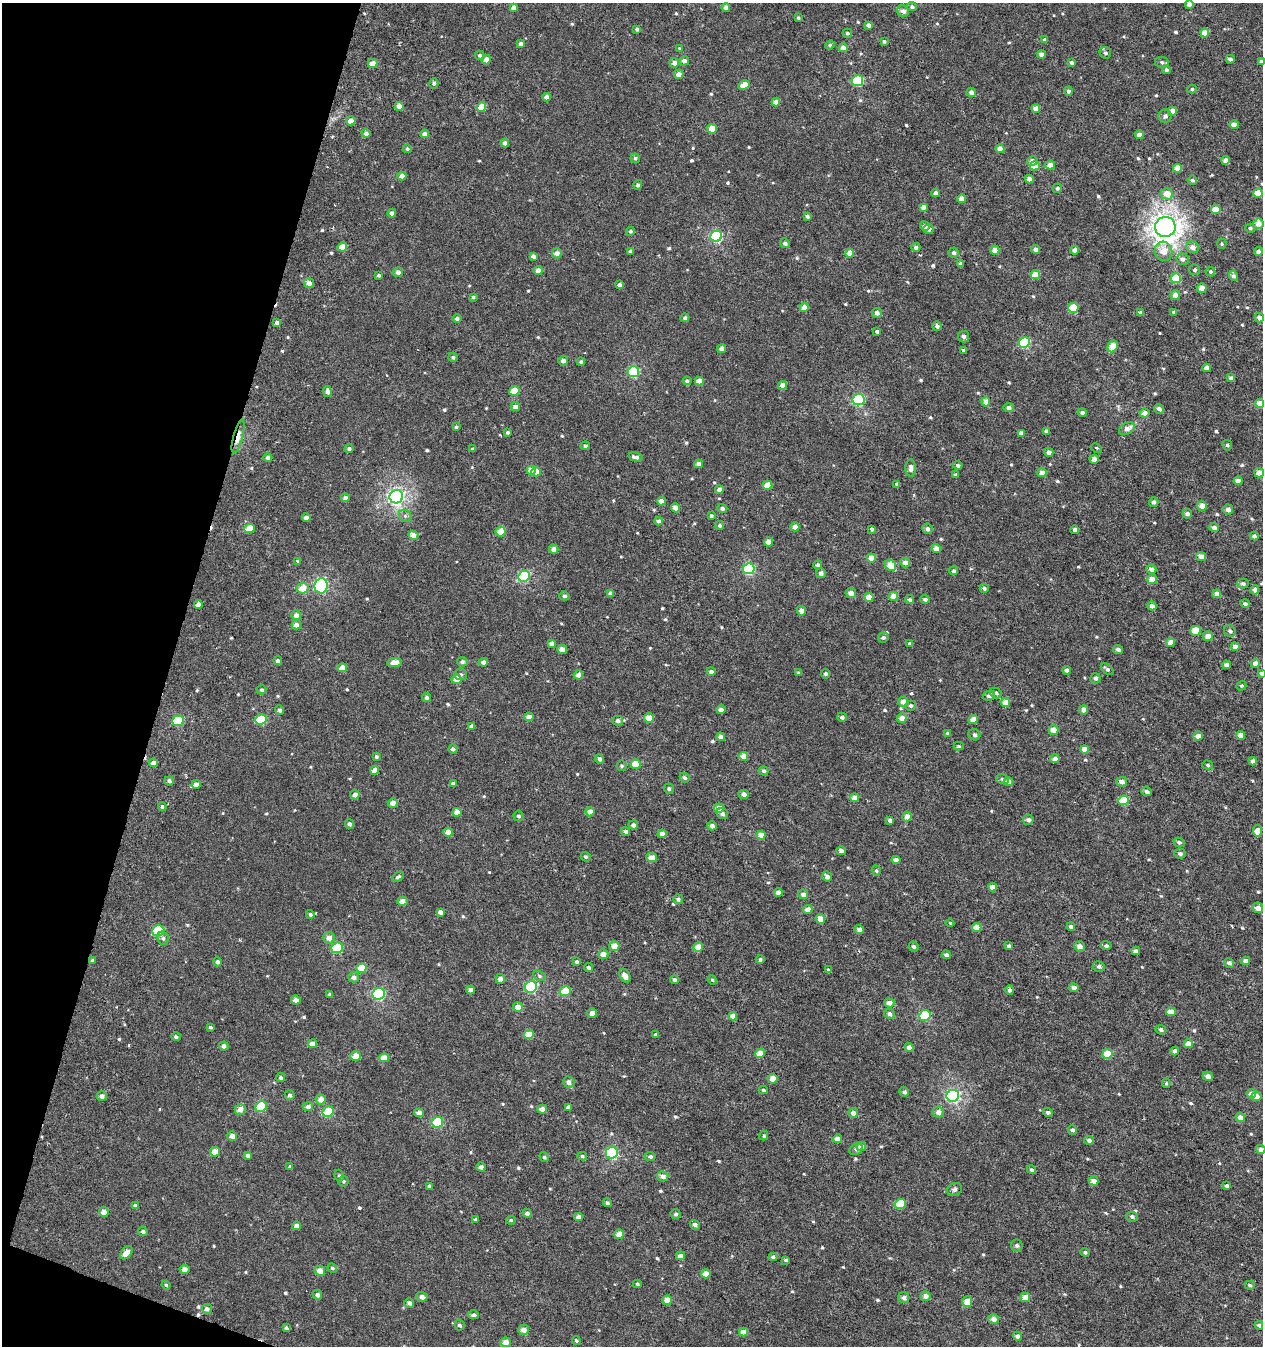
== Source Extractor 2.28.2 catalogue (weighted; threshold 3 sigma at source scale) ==
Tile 9 of 4 x 4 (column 1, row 3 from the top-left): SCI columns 292-1552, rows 1403-2746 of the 5616 x 5441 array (HDU 1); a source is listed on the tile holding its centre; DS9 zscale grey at full resolution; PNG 1265 x 1348 px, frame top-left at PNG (2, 3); each listed source drawn as its Kron ellipse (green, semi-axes under 4 px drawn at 4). Shown black and unused: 14% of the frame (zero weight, under 3 of 6 exposures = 3% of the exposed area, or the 3 px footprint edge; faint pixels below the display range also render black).
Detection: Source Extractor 2.28.2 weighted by HDU 2 'WHT'; one run over the whole footprint, this tile lists its part. Background 3.16e-04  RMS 0.0012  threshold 0.00471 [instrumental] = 3 sigma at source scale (4.09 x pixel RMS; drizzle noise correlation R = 1.36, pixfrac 0.8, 0.0396/0.0396 arcsec/px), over >= 5 px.
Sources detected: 637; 3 cosmic-ray / hot-pixel residue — neither listed nor drawn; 2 inside a brighter listed object's ellipse — not listed separately; of the other 632, all 500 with FLUX_AUTO >= 0.155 (the completeness limit of this list) listed and drawn (132 fainter detections not listed), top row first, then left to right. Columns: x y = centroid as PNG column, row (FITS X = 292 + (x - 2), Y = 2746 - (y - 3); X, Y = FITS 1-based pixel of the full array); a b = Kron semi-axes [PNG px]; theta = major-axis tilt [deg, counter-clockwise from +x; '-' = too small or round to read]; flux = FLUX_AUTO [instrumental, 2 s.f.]
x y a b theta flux
1189 5 4 4 - 0.54
912 7 5 4 - 0.26
513 8 4 4 - 0.7
726 8 4 4 - 0.54
903 11 6 5 - 0.49
798 18 3 3 - 0.17
868 25 4 4 - 0.43
637 29 4 4 - 0.21
847 33 5 4 - 0.21
1205 33 4 4 - 1.2
1044 40 4 4 - 0.24
884 41 4 3 - 0.18
521 44 4 4 - 0.34
830 45 5 4 - 0.15
680 48 4 4 - 0.16
843 48 4 4 - 0.8
1105 53 6 5 - 0.27
1041 54 4 4 - 0.6
480 55 5 4 - 0.23
1230 59 4 4 - 0.35
486 60 5 4 - 0.78
684 61 5 4 - 0.45
1162 62 7 5 -9 0.25
1262 62 4 4 - 0.55
373 63 5 4 - 0.93
674 63 5 5 - 0.56
1071 63 4 4 - 0.22
1166 70 4 4 - 0.24
679 74 5 4 - 0.62
857 81 6 5 - 7.6
434 83 5 4 - 0.24
744 85 6 4 30 1.2
1192 89 5 4 - 0.17
1068 91 4 4 - 0.26
971 92 5 4 - 0.38
546 97 4 4 - 0.47
776 102 4 4 - 1
399 106 4 4 - 0.67
481 107 5 4 - 1.7
1036 108 4 4 - 0.78
1172 111 4 4 - 0.84
1165 116 6 6 - 0.39
351 121 5 4 - 0.78
1234 125 4 4 - 1.1
712 129 5 4 - 1.9
366 133 4 4 - 0.43
425 134 4 4 - 0.61
1139 135 4 4 - 0.62
505 143 4 4 - 0.4
407 149 4 4 - 0.21
1000 149 4 4 - 0.78
635 158 5 4 - 0.25
1225 160 4 4 - 0.49
1032 161 5 5 - 0.64
1050 165 5 4 - 0.76
1035 166 5 4 - 1.8
1178 168 4 4 - 1
402 176 4 4 - 0.64
1029 179 4 4 - 0.7
1192 180 5 4 - 0.21
638 185 5 4 - 0.22
1057 188 5 4 - 0.23
936 193 4 4 - 0.29
1258 193 4 4 - 1.6
1167 194 6 5 - 1.3
962 199 4 4 - 0.77
923 207 4 4 - 0.53
1216 209 5 4 - 1.7
392 213 4 4 - 0.4
807 216 4 3 - 0.25
1258 224 5 5 - 0.82
925 226 5 4 - 0.4
1165 227 10 10 - 83
1250 228 5 4 - 0.19
928 229 5 5 - 0.37
630 231 4 4 - 0.2
716 236 6 5 - 11
785 243 5 4 - 0.31
1222 244 5 4 - 0.16
342 247 5 4 - 1.6
916 247 4 4 - 0.29
1193 247 6 5 - 0.62
1036 249 4 4 - 0.46
995 250 4 4 - 0.89
1075 250 4 4 - 0.48
630 251 4 3 - 0.24
1163 251 9 9 - 1.1
1258 251 4 4 - 0.41
557 253 5 5 - 0.6
850 253 4 4 - 1.2
953 253 5 5 - 0.3
533 256 4 4 - 0.36
1182 259 6 5 - 0.42
960 264 4 3 - 0.23
538 270 4 4 - 0.76
1195 270 5 5 - 0.21
398 272 5 5 - 0.46
1210 272 5 5 - 0.22
379 275 3 3 - 0.21
1035 275 4 4 - 1.4
1233 276 5 4 - 0.28
1176 278 5 5 - 3.8
309 283 5 5 - 0.54
619 285 4 4 - 0.4
1202 288 5 4 - 0.76
1175 295 5 4 - 0.52
473 297 4 4 - 0.18
804 308 4 4 - 0.92
1073 308 5 5 - 3.5
1174 312 4 3 - 0.23
877 313 5 5 - 0.45
1141 313 4 4 - 0.26
685 318 4 4 - 0.24
1259 318 5 4 - 0.61
457 319 4 4 - 0.27
277 323 4 4 - 0.47
937 326 5 4 - 0.32
877 331 4 4 - 0.22
964 336 6 5 - 0.35
1024 343 6 5 - 7.8
1112 346 6 4 66 2
722 348 4 4 - 0.41
963 350 4 3 - 0.17
453 357 4 4 - 0.18
563 361 5 5 - 0.54
581 362 4 4 - 0.2
1207 368 4 4 - 0.78
633 372 6 5 - 8.1
1231 378 4 4 - 0.36
687 381 4 4 - 0.25
699 381 4 4 - 0.79
783 385 4 4 - 0.77
327 391 6 4 -80 0.51
514 391 5 4 - 2.4
859 400 6 5 - 11
986 402 4 4 - 0.98
1259 403 4 4 - 1.3
515 406 4 4 - 0.41
1009 408 5 4 - 0.44
1159 409 5 4 - 0.35
1082 412 4 4 - 0.3
1145 413 5 4 - 0.75
456 427 4 4 - 0.17
1127 428 8 5 27 0.59
1047 431 4 3 - 0.4
508 432 4 3 - 0.19
1021 433 4 4 - 0.43
238 436 17 5 75 1.3
1227 445 5 4 - 0.2
585 446 5 4 - 0.21
1096 448 6 4 -27 0.17
349 449 4 4 - 0.29
473 449 4 3 - 0.25
1049 452 4 4 - 0.38
636 457 7 4 -14 0.4
268 458 4 4 - 0.35
1094 459 4 4 - 0.7
698 464 4 4 - 0.52
958 465 4 4 - 0.25
911 468 9 5 -89 0.48
531 470 4 4 - 1
536 472 5 4 - 1.4
1042 473 4 4 - 0.87
1259 473 5 4 - 1.1
955 475 4 4 - 0.16
1238 481 4 4 - 0.62
897 484 4 3 - 0.27
767 485 5 4 - 1.4
719 490 4 4 - 0.59
396 497 7 6 - 30
345 498 4 4 - 0.43
661 501 4 4 - 0.74
1154 502 5 4 - 0.35
1202 506 5 5 - 0.78
676 508 4 4 - 0.88
722 508 5 4 - 0.27
1228 509 5 5 - 0.56
1187 514 5 4 - 0.38
405 516 6 5 - 0.24
711 516 4 3 - 0.2
306 518 4 4 - 0.49
659 521 4 4 - 0.42
720 525 4 4 - 0.2
795 527 4 4 - 0.59
249 528 5 4 - 2.1
1214 528 4 4 - 0.45
872 529 4 3 - 0.43
927 529 5 5 - 0.38
1075 530 4 4 - 0.43
501 531 5 5 - 1.5
413 535 5 4 - 0.81
1254 536 4 4 - 0.27
769 542 4 4 - 0.73
936 548 4 4 - 0.69
554 549 5 4 - 0.66
1201 556 5 4 - 0.5
871 558 4 4 - 0.81
297 561 4 3 - 0.21
905 563 5 5 - 0.73
818 565 4 4 - 0.27
891 565 6 5 - 1.8
749 569 6 5 - 8.7
1151 569 5 4 - 0.57
954 571 4 4 - 0.21
821 573 5 4 - 0.33
524 576 6 5 - 8.8
1152 579 5 4 - 1.1
1243 584 5 5 - 0.27
321 586 8 6 83 15
302 588 6 5 - 1.5
984 588 4 4 - 0.23
1255 590 4 4 - 0.49
851 593 5 4 - 0.63
610 594 4 4 - 0.52
1217 594 4 4 - 0.68
564 596 5 4 - 0.26
893 596 4 4 - 0.86
869 597 4 4 - 1.2
925 599 4 4 - 0.28
910 600 4 4 - 0.2
198 604 4 4 - 0.54
1245 604 5 4 - 0.27
1152 606 5 4 - 0.42
801 611 5 4 - 0.74
296 615 5 5 - 0.55
296 625 5 4 - 0.59
1195 631 5 5 - 2.3
1230 631 6 5 - 0.37
1208 636 5 5 - 0.81
883 637 5 5 - 0.25
1170 642 4 4 - 0.82
551 644 4 4 - 0.55
909 644 4 4 - 0.22
1235 647 4 4 - 0.81
562 649 5 4 - 0.74
1118 649 5 4 - 0.32
278 661 4 4 - 0.31
394 662 7 4 8 1
462 662 5 5 - 0.25
483 662 4 4 - 0.47
1255 663 4 4 - 0.47
1226 665 4 4 - 0.53
342 668 5 4 - 0.99
1107 669 7 4 -40 0.27
1067 670 4 4 - 0.42
711 672 4 4 - 0.36
799 673 4 3 - 0.26
1261 673 4 3 - 0.27
461 674 6 6 - 0.24
826 674 4 4 - 0.31
578 675 4 4 - 0.5
1095 678 5 5 - 0.32
457 679 5 4 - 1.2
1241 686 5 4 - 0.19
262 690 5 4 - 0.23
996 693 6 5 - 0.3
989 696 6 5 - 0.38
427 697 4 4 - 0.31
903 702 5 5 - 0.76
1006 702 4 4 - 1.1
911 706 5 5 - 0.26
280 710 5 4 - 0.3
721 710 4 4 - 0.52
1083 710 4 4 - 0.68
529 717 4 4 - 0.65
842 717 5 4 - 0.29
649 718 5 4 - 2
902 718 5 4 - 0.9
261 719 6 5 - 4.2
973 719 4 4 - 0.84
178 721 6 5 - 5.7
618 721 5 5 - 0.32
472 726 4 3 - 0.29
1054 730 5 4 - 1.1
948 733 4 4 - 0.24
974 735 6 5 - 0.25
1241 735 4 4 - 0.84
1198 736 4 4 - 0.65
721 737 4 4 - 0.46
959 746 5 4 - 0.17
453 749 5 4 - 0.27
1084 749 4 4 - 1.1
744 756 4 4 - 1.2
376 757 4 4 - 0.2
599 759 5 4 - 0.3
1055 759 4 4 - 0.64
1253 761 4 4 - 0.44
153 763 4 4 - 0.64
635 764 5 4 - 2.4
1208 765 5 4 - 0.16
622 766 5 5 - 0.19
375 770 4 4 - 1
764 771 5 4 - 0.24
685 778 5 4 - 0.23
1002 779 6 5 - 0.23
169 781 4 4 - 0.28
1009 782 5 4 - 0.68
1122 782 5 5 - 0.55
453 783 4 4 - 0.25
196 784 5 4 - 0.69
669 789 5 5 - 0.23
1147 792 5 4 - 0.34
744 794 5 4 - 0.55
355 795 4 4 - 0.59
855 798 4 4 - 0.99
1123 800 5 4 - 3
393 803 5 4 - 0.69
162 806 4 4 - 0.21
719 808 5 4 - 1.1
457 812 4 4 - 0.97
590 812 4 4 - 0.84
722 814 6 5 - 0.33
518 816 5 5 - 0.25
907 817 5 4 - 0.73
890 820 4 3 - 0.32
1028 820 5 5 - 0.43
349 824 5 4 - 0.34
633 825 4 4 - 0.39
712 826 5 4 - 0.39
625 831 4 4 - 0.27
1257 831 6 4 84 1.2
448 832 5 4 - 0.87
662 834 4 4 - 0.71
761 835 4 4 - 1.2
1179 842 5 4 - 0.27
841 851 5 4 - 0.37
1180 854 6 5 - 0.24
586 857 5 4 - 0.19
652 857 5 4 - 1
896 860 4 4 - 0.8
876 871 5 4 - 0.18
827 876 5 4 - 0.45
398 877 7 4 36 0.23
993 887 4 4 - 0.83
778 893 4 4 - 0.81
803 894 5 5 - 0.54
678 899 5 5 - 0.27
402 901 5 4 - 0.72
1258 908 5 5 - 0.65
808 909 4 4 - 0.77
440 912 4 4 - 0.43
310 914 4 4 - 0.22
820 919 5 4 - 0.95
950 923 4 4 - 0.15
977 927 4 4 - 1.1
1071 927 4 4 - 0.39
859 929 4 4 - 0.56
158 931 6 5 - 5.9
163 938 7 5 -75 0.25
329 938 6 5 - 0.81
614 946 5 5 - 1.2
1009 946 4 4 - 0.24
1079 946 5 5 - 0.66
1106 946 5 4 - 0.25
698 947 5 4 - 1.2
913 947 5 5 - 0.27
337 948 6 5 - 5
1136 951 4 4 - 0.41
603 954 5 5 - 0.8
946 955 4 4 - 0.28
760 960 4 4 - 0.28
92 961 4 4 - 0.27
1246 961 4 4 - 0.57
218 962 4 4 - 0.3
576 962 4 4 - 0.25
1229 963 5 4 - 0.34
1099 966 6 5 - 0.29
588 967 4 4 - 0.27
361 968 5 4 - 1.9
829 970 4 4 - 0.21
539 976 7 4 -28 0.18
625 976 7 5 -63 0.74
354 977 5 5 - 0.55
500 979 5 4 - 0.62
674 980 4 4 - 0.24
712 980 5 4 - 0.16
531 987 6 5 - 11
1074 988 5 4 - 0.44
470 990 4 4 - 0.42
1010 990 5 4 - 0.27
565 991 5 5 - 3.2
330 994 4 3 - 0.19
379 994 6 5 - 12
296 1000 5 4 - 0.61
889 1003 5 4 - 0.65
518 1007 5 4 - 0.9
1171 1012 5 4 - 1.1
592 1013 5 5 - 0.67
889 1014 5 5 - 0.29
925 1015 6 5 - 5.5
733 1016 4 4 - 0.83
210 1027 4 3 - 0.18
1161 1030 5 4 - 0.31
656 1034 4 3 - 0.22
529 1035 5 4 - 1.6
176 1037 4 4 - 0.25
312 1044 4 4 - 0.78
1188 1044 4 4 - 1.3
224 1046 5 4 - 0.51
909 1047 4 4 - 0.59
1175 1051 4 4 - 0.4
760 1053 5 4 - 1.5
1108 1054 5 5 - 2.6
356 1056 5 5 - 1.1
384 1058 5 4 - 1.2
1208 1076 5 4 - 0.48
281 1077 4 4 - 0.26
773 1079 5 5 - 0.97
569 1082 5 5 - 0.52
1166 1083 5 4 - 0.16
763 1090 4 4 - 0.18
904 1092 5 4 - 0.33
1251 1094 5 4 - 0.86
290 1095 5 4 - 0.27
102 1096 5 5 - 0.45
953 1096 6 6 - 20
1256 1096 5 4 - 1
321 1099 5 5 - 0.79
308 1106 5 4 - 0.43
261 1107 6 5 - 5.4
568 1107 4 4 - 0.51
240 1109 5 5 - 0.7
542 1109 5 4 - 0.62
328 1112 6 5 - 4.8
938 1112 5 5 - 0.5
1048 1112 5 4 - 0.27
419 1113 5 4 - 0.56
853 1113 5 5 - 0.6
1240 1117 5 4 - 0.55
437 1122 6 5 - 6.4
1072 1130 4 4 - 0.27
232 1136 5 4 - 0.69
764 1136 4 4 - 0.16
838 1139 4 4 - 0.87
1089 1140 4 4 - 0.39
861 1146 5 4 - 0.77
856 1149 7 5 32 0.22
1261 1149 5 4 - 0.48
215 1152 5 4 - 1.2
612 1153 6 5 - 9.8
248 1155 4 4 - 0.29
582 1156 5 3 - 0.21
650 1156 5 4 - 0.26
544 1157 5 4 - 0.22
290 1167 4 4 - 0.2
481 1167 4 4 - 0.4
1031 1170 5 4 - 0.22
339 1176 6 4 -73 0.21
663 1176 6 5 - 0.49
343 1181 5 5 - 0.16
1094 1181 5 4 - 0.7
429 1186 4 3 - 0.29
1227 1186 4 4 - 0.35
954 1189 8 6 26 0.27
607 1203 4 4 - 0.25
900 1204 5 5 - 3.4
135 1205 4 4 - 0.17
104 1212 5 5 - 0.79
527 1213 4 4 - 0.34
676 1214 5 5 - 0.22
578 1217 4 4 - 0.54
1132 1217 5 5 - 0.27
475 1219 3 3 - 0.19
511 1220 5 4 - 0.18
695 1225 5 4 - 0.38
296 1226 4 4 - 0.66
143 1231 5 4 - 0.3
619 1234 5 5 - 0.82
1017 1245 6 5 - 0.27
1085 1252 4 4 - 0.21
126 1253 8 5 50 1.1
680 1256 4 4 - 0.67
773 1257 4 4 - 0.25
786 1260 4 3 - 0.17
332 1268 5 4 - 0.18
184 1269 5 4 - 0.6
320 1271 5 5 - 0.92
706 1274 4 4 - 1.1
637 1284 4 4 - 0.19
166 1285 4 4 - 0.16
1250 1285 5 4 - 0.17
317 1295 5 4 - 0.39
926 1296 5 5 - 0.66
422 1297 6 5 - 0.46
904 1297 5 5 - 0.49
1025 1297 5 4 - 1.1
667 1300 4 4 - 1.1
967 1302 5 5 - 1.3
409 1303 5 4 - 0.36
207 1309 5 5 - 0.42
474 1315 5 4 - 0.3
994 1319 5 5 - 0.6
459 1325 5 5 - 0.28
1259 1325 4 3 - 0.26
286 1328 4 3 - 0.27
524 1330 5 5 - 0.73
744 1332 4 4 - 0.75
1017 1336 4 4 - 0.37
576 1340 4 3 - 0.19
506 1342 5 4 - 0.81
Overlapping masked pixels (flux is a lower limit): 1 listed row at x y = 238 436
Isophote crosses this tile's border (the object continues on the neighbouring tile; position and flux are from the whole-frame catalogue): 3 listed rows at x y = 1262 62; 1261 673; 1261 1149